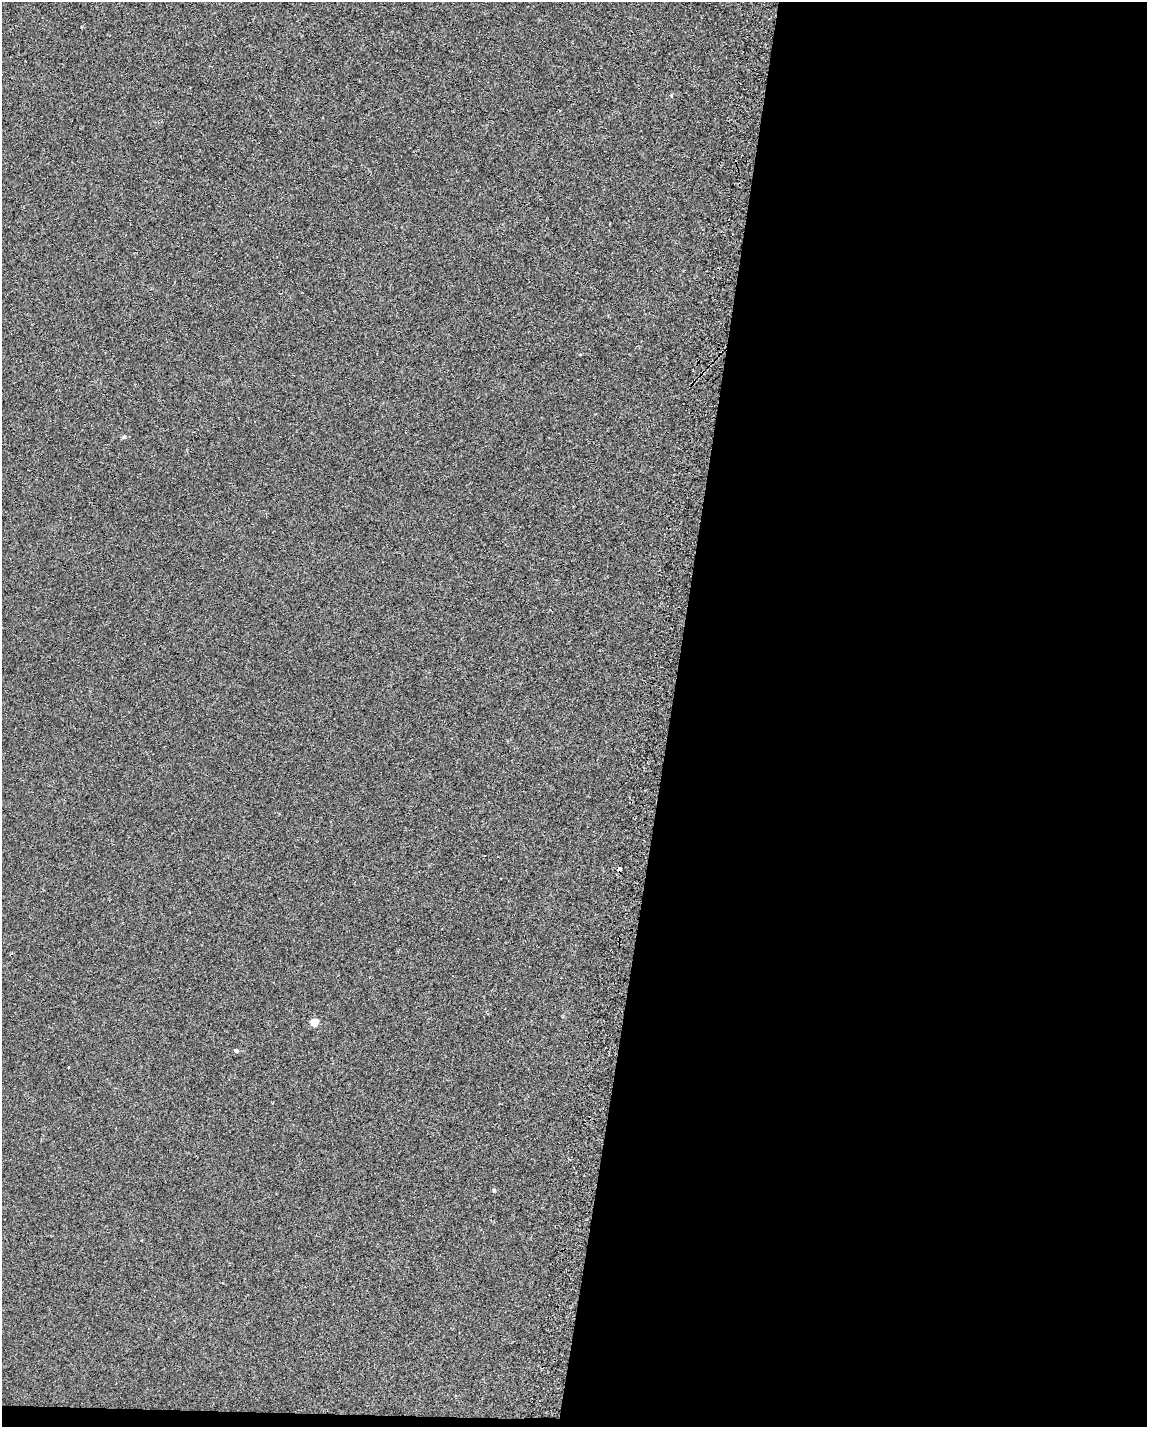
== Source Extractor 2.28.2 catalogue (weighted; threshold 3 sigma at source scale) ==
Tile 12 of 4 x 3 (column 4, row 3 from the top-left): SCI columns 3473-4617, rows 225-1649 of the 4651 x 4613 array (HDU 1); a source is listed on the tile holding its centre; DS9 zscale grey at full resolution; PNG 1149 x 1429 px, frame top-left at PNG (2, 2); no overlay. Shown black and unused: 42% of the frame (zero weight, under 2 of 3 exposures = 2% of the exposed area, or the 3 px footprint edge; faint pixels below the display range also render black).
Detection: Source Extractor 2.28.2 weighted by HDU 2 'WHT'; one run over the whole footprint, this tile lists its part. Background 0.029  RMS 0.0075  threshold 0.0335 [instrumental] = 3 sigma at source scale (4.5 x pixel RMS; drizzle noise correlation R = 1.50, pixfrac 1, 0.05/0.05 arcsec/px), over >= 5 px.
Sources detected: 6; all 6 listed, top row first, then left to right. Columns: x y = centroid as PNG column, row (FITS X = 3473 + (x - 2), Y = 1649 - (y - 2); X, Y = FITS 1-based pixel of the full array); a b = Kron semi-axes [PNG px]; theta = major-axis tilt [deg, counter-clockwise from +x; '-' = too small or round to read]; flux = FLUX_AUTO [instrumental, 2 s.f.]
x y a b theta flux
671 96 5 4 - 0.93
124 437 6 4 -45 0.9
619 869 4 4 - 2.1
315 1023 5 5 - 19
236 1051 6 4 -21 1
494 1190 5 4 - 0.9
Overlapping masked pixels (flux is a lower limit): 1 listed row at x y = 619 869